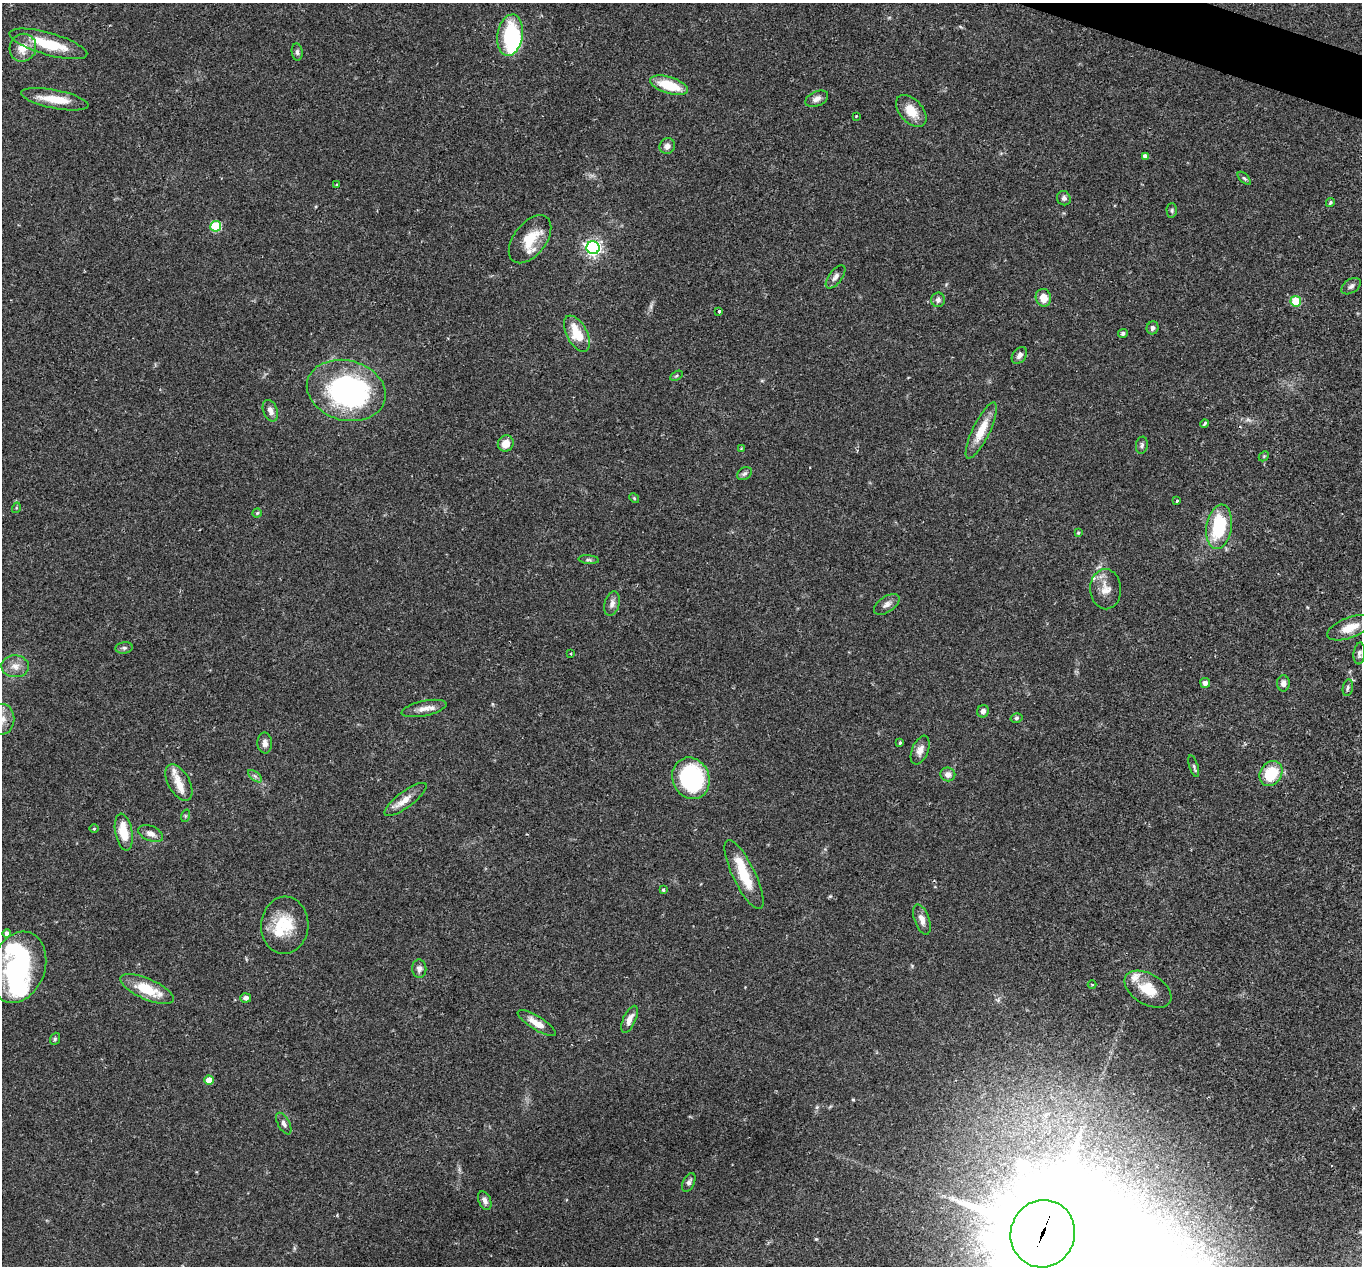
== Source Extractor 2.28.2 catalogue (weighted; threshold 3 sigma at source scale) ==
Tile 10 of 4 x 4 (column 2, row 3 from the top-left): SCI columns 1364-2723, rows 1531-2794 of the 5444 x 5458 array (HDU 1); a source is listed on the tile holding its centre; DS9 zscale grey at full resolution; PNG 1364 x 1268 px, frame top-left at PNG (2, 3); each listed source drawn as its Kron ellipse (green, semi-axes under 4 px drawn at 4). Shown black and unused: <1% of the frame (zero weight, under 2 of 3 exposures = <1% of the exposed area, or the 3 px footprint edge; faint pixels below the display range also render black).
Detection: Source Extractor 2.28.2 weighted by HDU 2 'WHT'; one run over the whole footprint, this tile lists its part. Background 0.0311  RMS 0.0038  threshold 0.0171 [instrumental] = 3 sigma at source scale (4.5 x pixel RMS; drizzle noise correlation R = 1.50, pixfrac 1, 0.05/0.05 arcsec/px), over >= 5 px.
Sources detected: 109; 2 too faint to see at this stretch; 6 inside a brighter object's white glare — neither listed nor drawn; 7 inside a brighter listed object's ellipse — not listed separately; the other 94 listed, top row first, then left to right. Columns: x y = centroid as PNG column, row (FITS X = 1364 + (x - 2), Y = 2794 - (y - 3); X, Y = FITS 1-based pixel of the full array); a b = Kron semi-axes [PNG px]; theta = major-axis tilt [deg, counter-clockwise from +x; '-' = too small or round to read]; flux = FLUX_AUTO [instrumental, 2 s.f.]
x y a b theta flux
510 35 21 12 80 24
48 44 40 11 -16 15
23 48 14 13 - 6.4
297 52 9 5 -83 1
669 85 19 8 -17 13
55 99 34 9 -11 7.6
817 99 12 7 24 1.9
911 111 19 11 -48 6.6
856 116 3 2 - 0.49
667 146 8 7 - 1.8
1145 156 4 4 - 1.4
1244 178 8 4 -44 0.67
337 185 4 4 - 0.37
1064 198 7 6 - 1.1
1330 202 4 4 - 0.54
1172 210 7 5 -89 0.78
216 226 5 5 - 25
530 239 28 16 52 10
593 248 6 6 - 120
835 277 14 6 53 1.8
1351 286 11 6 36 1.2
1043 298 9 7 -77 4.3
938 300 7 6 - 1.3
1296 301 5 5 - 13
719 311 3 3 - 0.59
1153 328 6 6 - 1.2
1123 333 5 4 - 0.78
577 334 20 10 -62 10
1019 355 9 6 51 1.7
676 376 7 4 31 0.55
346 390 40 30 -15 76
270 411 11 7 -68 2
1205 424 4 3 - 1.2
981 430 31 8 64 7.9
506 444 8 7 - 4.4
1142 445 8 6 81 0.94
741 449 4 4 - 0.32
1264 456 6 4 45 0.48
744 474 8 5 32 1
634 498 5 4 - 0.44
1177 501 4 3 - 0.54
16 508 5 3 - 0.41
257 513 4 4 - 0.47
1219 527 22 12 81 23
1078 533 4 4 - 0.37
589 560 10 4 -4 0.76
1106 589 20 15 -88 4.9
612 604 12 7 75 1.9
887 604 14 8 34 2
1350 628 24 10 21 6.2
124 648 9 5 8 0.94
1359 653 11 5 84 1.2
571 654 3 3 - 0.54
15 666 13 11 -3 3.5
1205 683 5 5 - 1.5
1283 683 8 6 -90 1.6
1348 688 8 5 80 0.9
424 708 23 7 12 3.5
983 711 6 6 - 1.5
1016 718 6 4 16 0.65
2 719 15 12 -89 4.9
265 743 10 7 -85 2
900 743 3 3 - 0.86
920 750 15 8 68 2.7
1194 766 11 4 -73 0.83
1271 773 13 10 57 14
948 774 7 7 - 2.2
255 776 8 4 -37 0.89
691 778 21 18 -65 46
179 783 20 11 -61 4.6
406 799 25 8 37 4.4
185 816 6 4 72 0.48
94 829 5 3 - 0.36
124 832 19 8 -79 9
151 834 13 7 -22 2.4
744 875 38 11 -64 13
663 890 3 3 - 0.57
922 919 16 7 -70 2.8
285 925 29 23 86 14
7 933 4 4 - 1.3
18 967 37 27 70 51
419 969 9 7 -85 1.6
1092 985 4 3 - 0.32
147 989 29 10 -24 13
1148 989 26 15 -31 9
246 998 5 4 - 1.3
629 1019 14 6 65 3
537 1023 22 7 -32 4.6
55 1039 6 4 69 0.62
209 1080 5 4 - 6.8
284 1123 12 5 -62 1.4
689 1182 10 5 65 1.3
485 1201 10 6 -67 1.7
1043 1234 34 32 69 4800
Overlapping masked pixels (flux is a lower limit): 1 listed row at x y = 1043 1234
Isophote crosses this tile's border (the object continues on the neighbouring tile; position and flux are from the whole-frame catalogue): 2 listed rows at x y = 2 719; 1043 1234